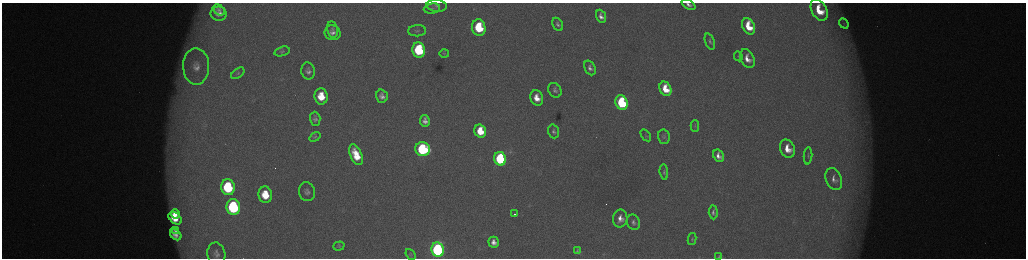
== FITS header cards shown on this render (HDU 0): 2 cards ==
NAXIS1  =                 2048 /fastest changing axis
NAXIS2  =                  512 /next to fastest changing axis

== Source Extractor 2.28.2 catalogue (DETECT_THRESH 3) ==
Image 2048 x 512 px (HDU 0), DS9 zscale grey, zoomed out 1/2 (1 PNG px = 2 x 2 image px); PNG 1028 x 260 px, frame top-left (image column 1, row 511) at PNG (2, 3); each listed source drawn as its Kron ellipse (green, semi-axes under 4 px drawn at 4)
Background 174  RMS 2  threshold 6.04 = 3 sigma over >= 5 px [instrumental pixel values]
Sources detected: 72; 6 cannot appear on this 1/2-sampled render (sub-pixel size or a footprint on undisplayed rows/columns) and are neither listed nor drawn; the other 66 listed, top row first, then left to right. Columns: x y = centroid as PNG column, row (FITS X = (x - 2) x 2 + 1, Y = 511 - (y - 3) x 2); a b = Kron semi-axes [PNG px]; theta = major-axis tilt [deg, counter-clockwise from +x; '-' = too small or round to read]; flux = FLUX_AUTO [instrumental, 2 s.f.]
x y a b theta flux
689 5 7 4 -26 1900
437 6 10 6 -5 1800
432 8 8 5 8 1200
219 10 6 4 -42 1400
819 10 11 7 -61 12000
219 14 8 7 - 3400
601 16 7 4 -67 2400
844 23 5 4 - 850
558 24 7 5 -60 1300
749 26 8 6 -64 11000
479 28 8 6 -78 24000
333 30 8 5 -79 1300
417 31 9 5 2 1300
333 33 8 7 - 2200
710 41 8 4 -69 1100
419 50 7 6 - 38000
282 51 8 4 16 970
444 54 5 4 - 550
738 56 5 3 - 480
747 59 10 6 -63 4600
196 66 18 13 -89 8300
590 68 8 5 -63 1800
308 71 8 7 - 2100
238 73 7 4 37 890
665 89 7 5 -63 9700
555 90 8 6 -55 1500
321 96 8 6 -83 11000
382 96 7 6 - 2400
537 98 8 6 -70 5700
621 103 7 6 - 40000
315 119 7 5 -89 1400
425 121 6 5 - 2300
695 126 5 3 - 370
480 131 7 5 -75 11000
554 131 7 5 -72 1200
646 135 6 2 -56 400
315 137 6 3 36 540
664 137 7 6 - 1000
423 149 7 7 - 59000
787 149 9 7 -65 7200
356 155 11 5 -65 10000
718 156 6 5 - 2900
808 156 8 3 87 730
500 159 7 6 - 51000
664 172 7 4 -83 880
834 179 11 7 -67 2900
228 187 8 6 -80 35000
307 192 9 8 - 2200
265 195 8 7 - 11000
233 207 8 7 - 62000
713 212 7 4 -86 1300
175 214 4 3 - 4000
514 214 2 1 - 650
175 218 7 5 -41 9700
620 219 9 7 87 3800
633 222 8 6 -71 1600
175 231 4 3 - 1100
176 235 6 4 -43 2400
692 239 6 3 80 520
494 242 6 5 - 2900
339 246 6 4 20 510
438 249 7 6 - 130000
577 251 3 2 - 490
216 254 11 9 -81 2700
411 254 6 3 -51 470
719 257 4 3 - 590
At the frame edge (FLAGS 8, measured only in part): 2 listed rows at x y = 689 5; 719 257
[6 sub-pixel or undisplayed-footprint detections neither listed nor drawn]